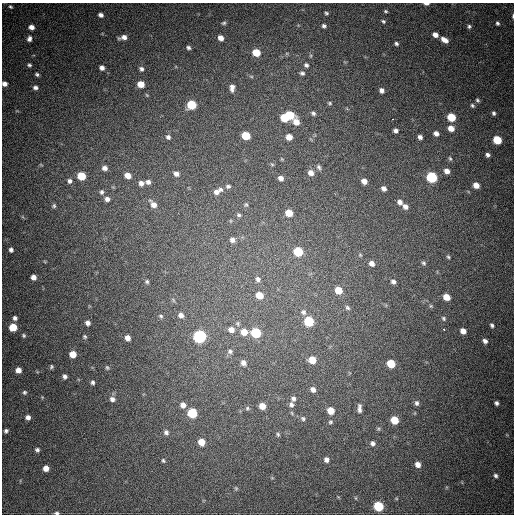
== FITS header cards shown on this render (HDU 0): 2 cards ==
NAXIS1  =                  512
NAXIS2  =                  512

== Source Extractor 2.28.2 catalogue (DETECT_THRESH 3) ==
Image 512 x 512 px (HDU 0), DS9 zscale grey, 1 PNG px = 1 image px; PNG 516 x 516 px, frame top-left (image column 1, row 512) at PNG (2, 3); no overlay
Background 705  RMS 20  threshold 60.1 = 3 sigma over >= 5 px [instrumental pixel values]
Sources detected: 164; all 164 listed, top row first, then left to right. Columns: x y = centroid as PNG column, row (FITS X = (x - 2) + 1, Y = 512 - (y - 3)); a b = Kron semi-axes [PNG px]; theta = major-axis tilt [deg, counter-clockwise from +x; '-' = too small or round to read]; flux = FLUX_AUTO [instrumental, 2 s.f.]
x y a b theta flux
426 4 6 3 -2 4800
10 7 6 5 - 2300
386 11 4 3 - 1700
326 13 4 3 - 2100
101 15 5 5 - 4900
513 16 5 2 - 1600
383 21 5 4 - 2000
224 23 6 5 - 2300
497 23 4 4 - 2500
324 26 5 5 - 3100
469 26 5 5 - 2500
31 27 6 5 - 7800
435 35 6 5 - 8300
123 37 9 5 9 7500
221 38 5 4 - 8400
29 39 7 5 80 5000
444 40 8 5 -32 9000
396 44 4 4 - 2600
188 47 5 4 - 2800
256 52 6 5 - 28000
311 56 6 4 -72 1700
29 65 5 4 - 2400
306 65 6 6 - 3500
102 68 6 5 - 5300
141 69 6 5 - 3600
302 73 6 5 - 3400
37 74 5 4 - 2600
251 76 6 4 -19 1900
4 84 5 4 - 6000
141 84 6 5 - 17000
35 88 5 4 - 4000
232 88 9 6 88 7100
382 90 5 5 - 5100
477 100 6 4 -50 2200
330 103 5 4 - 1900
191 105 6 6 - 56000
472 105 6 5 - 2600
313 113 6 5 - 3100
494 113 5 4 - 2800
290 115 6 6 - 46000
451 117 6 5 - 42000
284 118 6 5 - 37000
393 119 3 2 - 3300
296 122 9 6 -63 13000
451 128 6 6 - 12000
395 130 5 4 - 4400
436 133 6 5 - 5800
246 136 6 5 - 35000
168 137 6 6 - 3800
289 137 5 5 - 12000
420 137 5 4 - 4700
497 140 6 5 - 44000
488 155 5 4 - 3500
450 158 6 4 -62 2200
282 159 5 3 - 1200
272 164 6 3 -19 1500
41 165 6 3 -19 1200
319 167 7 5 -61 3000
105 168 6 5 - 5800
447 171 6 5 - 8100
311 173 7 6 - 7700
176 174 7 6 - 6400
128 175 6 5 - 12000
81 176 6 5 - 36000
432 177 6 6 - 110000
281 178 5 5 - 5700
70 181 6 5 - 4100
364 181 6 5 - 8900
148 182 7 6 - 4900
141 183 6 6 - 6200
476 185 5 5 - 12000
228 186 7 5 -12 3000
384 188 5 4 - 5700
221 189 7 6 - 3400
102 192 6 5 - 3100
216 192 8 7 - 6800
107 199 6 6 - 5000
400 202 7 6 - 5700
153 204 11 7 -48 9800
246 205 6 6 - 2400
54 206 6 5 - 2300
405 207 7 5 -48 6000
289 213 6 5 - 21000
239 215 6 5 - 2800
232 240 8 7 - 5500
11 250 5 4 - 3800
298 252 6 6 - 58000
360 255 5 4 - 1600
448 257 5 4 - 1900
372 263 6 5 - 6600
424 263 6 5 - 2300
33 277 5 5 - 6900
258 279 7 6 - 4100
147 281 5 5 - 2400
393 282 6 5 - 4000
338 290 6 6 - 25000
259 295 6 6 - 20000
446 297 6 5 - 18000
431 306 5 5 - 1800
347 308 7 6 - 2900
303 312 7 7 - 3900
181 315 7 6 - 6000
161 316 6 5 - 2500
15 318 6 5 - 4000
443 318 6 5 - 2400
309 321 6 6 - 72000
88 323 5 5 - 5200
238 323 7 6 - 3100
492 325 6 5 - 2800
13 327 6 6 - 28000
231 329 8 7 - 8900
443 329 3 3 - 7800
463 331 5 5 - 8900
244 332 7 7 - 15000
256 333 6 6 - 82000
24 335 5 5 - 2300
85 336 5 5 - 1900
200 336 6 6 - 230000
128 338 5 5 - 7700
485 341 6 5 - 4600
230 351 8 7 - 4200
73 354 5 5 - 17000
312 360 6 6 - 18000
243 363 7 6 - 6700
391 364 6 5 - 36000
51 367 5 4 - 2200
107 367 6 4 -63 1800
18 370 6 5 - 9900
65 376 5 4 - 3800
93 382 4 4 - 2800
313 389 7 6 - 5900
24 392 6 5 - 2700
112 399 7 6 - 5200
293 399 7 6 - 3900
417 403 7 5 -78 3700
496 403 4 4 - 3400
291 404 7 6 - 4200
183 405 7 6 - 7900
262 406 5 5 - 13000
247 408 6 5 - 2100
359 408 13 6 -90 6400
331 411 6 6 - 18000
192 413 6 6 - 70000
292 413 6 3 -71 1400
28 417 6 5 - 5500
303 419 6 5 - 2600
394 420 6 5 - 29000
330 422 7 6 - 2600
378 429 6 5 - 2100
6 431 5 4 - 3100
166 432 7 7 - 4500
278 434 6 4 -68 1900
201 442 6 6 - 17000
372 443 7 6 - 4600
37 450 5 5 - 3100
163 460 6 4 -58 2000
326 460 6 5 - 5400
418 464 5 5 - 8500
46 468 5 5 - 10000
495 476 6 6 - 3600
236 488 6 5 - 2000
356 498 5 3 - 1200
378 506 6 6 - 83000
57 513 5 3 - 2600
At the frame edge (FLAGS 8, measured only in part): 4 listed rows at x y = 426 4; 513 16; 4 84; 57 513